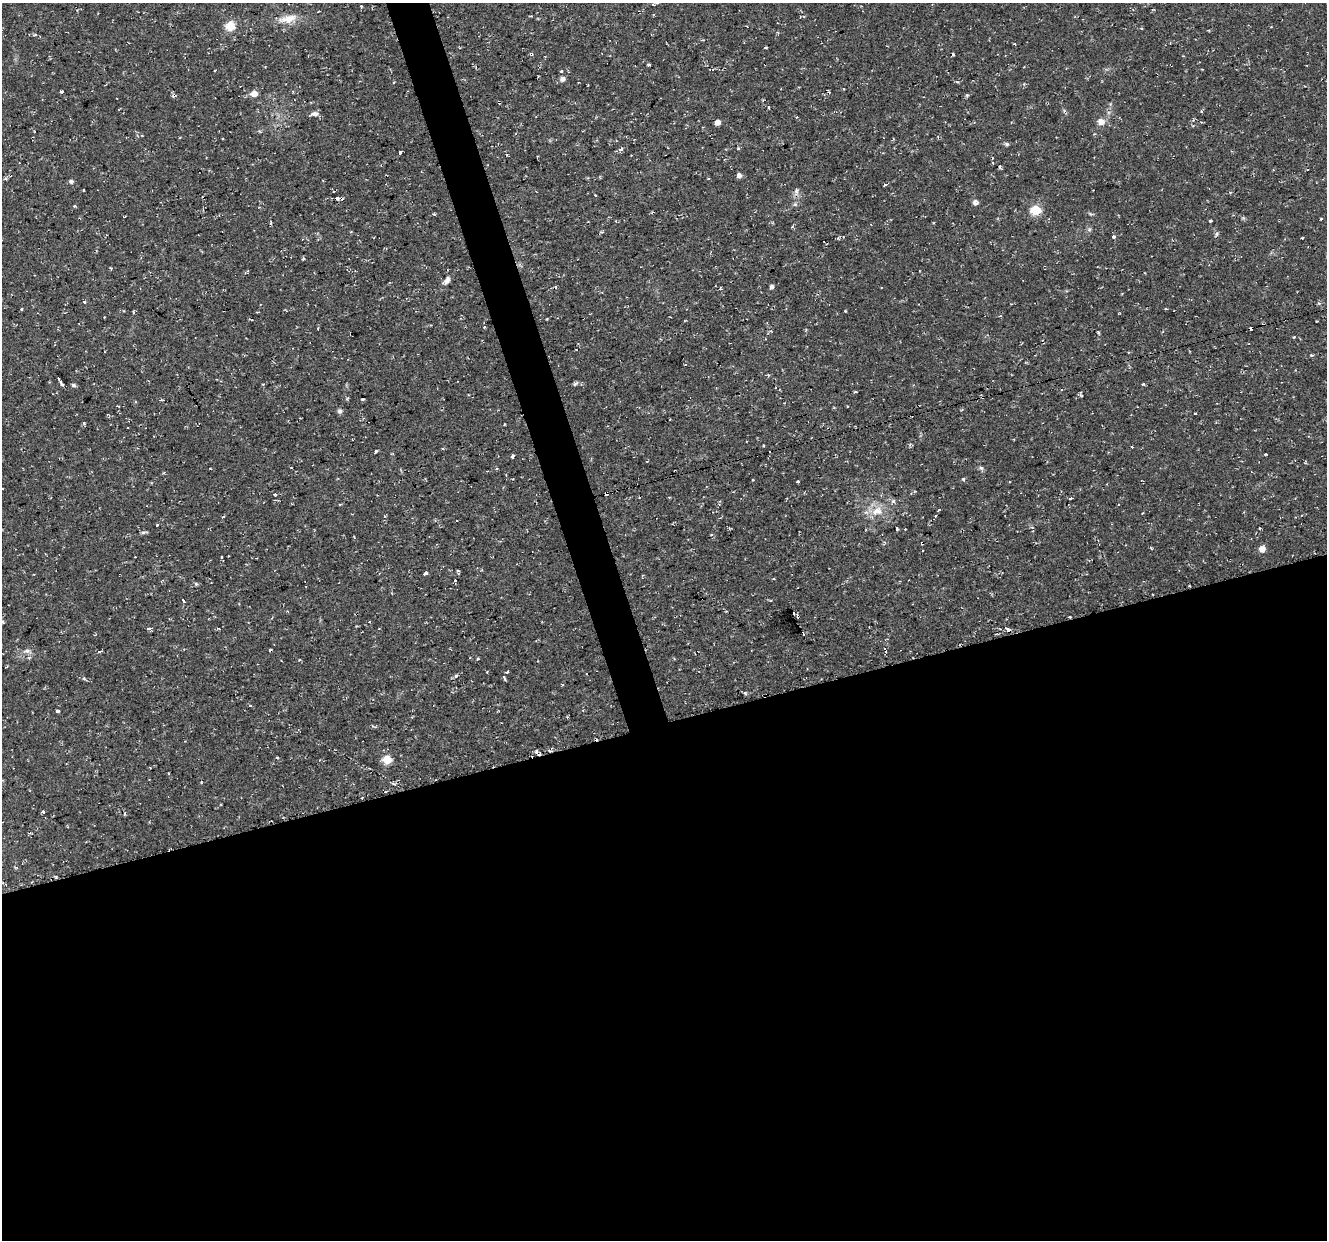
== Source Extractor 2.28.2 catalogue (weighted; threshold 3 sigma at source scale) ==
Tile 15 of 4 x 4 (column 3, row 4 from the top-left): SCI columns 2653-3977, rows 108-1345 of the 5303 x 5123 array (HDU 1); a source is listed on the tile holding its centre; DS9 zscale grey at full resolution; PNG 1329 x 1242 px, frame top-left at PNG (2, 3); no overlay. Shown black and unused: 44% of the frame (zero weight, under 2 of 3 exposures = <1% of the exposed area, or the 3 px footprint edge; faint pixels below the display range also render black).
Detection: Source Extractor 2.28.2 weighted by HDU 2 'WHT'; one run over the whole footprint, this tile lists its part. Background 0.0251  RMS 0.0042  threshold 0.0187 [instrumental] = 3 sigma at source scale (4.5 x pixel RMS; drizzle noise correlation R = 1.50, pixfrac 1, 0.0396/0.0396 arcsec/px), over >= 5 px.
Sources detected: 144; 32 cosmic-ray / hot-pixel residue — not listed; the other 112 listed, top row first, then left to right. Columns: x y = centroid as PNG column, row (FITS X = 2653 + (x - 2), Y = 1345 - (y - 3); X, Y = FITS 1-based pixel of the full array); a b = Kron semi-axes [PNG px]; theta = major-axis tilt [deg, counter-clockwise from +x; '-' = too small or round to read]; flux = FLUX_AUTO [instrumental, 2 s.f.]
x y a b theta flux
361 6 3 3 - 0.31
288 19 28 10 12 5.8
230 26 5 5 - 22
35 35 6 3 13 0.46
702 40 4 4 - 0.47
766 47 5 2 - 0.34
953 54 3 3 - 0.54
561 71 3 3 - 0.57
562 79 7 6 - 1.5
61 91 3 3 - 2
254 93 6 6 - 3.8
499 102 4 3 - 1.6
768 107 3 3 - 1.8
1064 111 5 4 - 0.58
315 114 11 6 8 1.7
1193 120 4 4 - 0.54
717 122 5 5 - 2.4
1101 122 9 8 - 2.8
223 139 3 3 - 1.3
1007 144 6 5 - 0.74
738 148 4 3 - 0.48
400 152 3 3 - 1.8
992 162 3 3 - 0.54
739 175 5 5 - 1.6
5 179 5 3 - 0.64
71 181 6 5 - 0.89
885 185 3 3 - 1.1
84 190 3 2 - 0.41
796 191 11 5 89 1.4
595 195 3 2 - 0.49
975 203 7 6 - 1.4
795 204 5 5 - 0.66
74 206 3 3 - 0.68
1036 210 6 5 - 25
434 214 4 3 - 0.41
1321 218 4 2 - 0.37
1210 220 3 3 - 2.5
271 223 6 3 -80 0.62
1089 230 6 5 - 0.76
1216 234 7 4 89 0.78
1114 237 4 4 - 0.93
838 238 5 4 - 0.51
1301 238 3 2 - 0.43
111 268 3 3 - 0.42
447 280 11 7 54 2
772 286 4 4 - 1.3
555 287 4 3 - 0.58
84 302 3 3 - 1.5
21 309 3 3 - 1.1
845 311 3 2 - 0.33
133 312 3 3 - 0.63
484 327 4 3 - 0.94
1294 337 3 3 - 0.5
1312 355 4 3 - 0.5
59 380 7 3 -58 2.4
576 383 8 3 48 0.69
1143 384 4 3 - 1.6
73 385 5 4 - 0.97
1081 395 6 4 -59 0.63
363 399 3 2 - 0.56
340 411 7 6 - 0.97
1195 413 3 2 - 0.33
84 424 4 3 - 0.63
763 446 3 2 - 0.42
376 451 4 3 - 2.7
1265 454 3 2 - 0.55
512 456 4 3 - 1.9
981 468 6 4 -2 0.78
210 469 3 2 - 0.35
963 479 5 4 - 0.51
753 480 3 2 - 0.48
275 494 4 3 - 1
606 494 4 3 - 1.4
1071 498 4 3 - 0.81
893 501 6 5 - 0.82
939 510 3 3 - 1.2
877 511 15 12 12 5.8
385 516 3 3 - 0.86
935 516 4 3 - 0.74
223 517 3 2 - 0.46
157 525 3 3 - 0.81
897 529 3 3 - 0.59
143 532 6 4 19 0.7
354 537 4 2 - 1.5
922 543 4 3 - 1.7
1151 548 5 3 - 0.35
1262 549 5 5 - 3.8
222 557 3 3 - 0.86
458 571 5 3 - 0.54
425 573 4 3 - 3.8
455 581 3 3 - 1.4
196 584 5 5 - 0.6
183 601 3 3 - 1.6
793 613 3 2 - 0.79
1070 617 3 2 - 0.45
370 622 3 2 - 0.43
148 629 6 4 16 0.67
1008 629 7 3 -31 1.5
270 650 3 2 - 0.72
27 651 11 6 1 1.6
100 651 4 3 - 0.92
478 659 4 3 - 0.56
508 672 3 3 - 1.2
456 676 4 4 - 1.1
504 678 6 2 -67 0.48
745 693 6 5 - 0.55
250 705 3 3 - 0.94
57 711 3 3 - 2.1
538 753 8 4 -49 1.5
387 759 5 5 - 16
43 812 3 3 - 2.4
124 814 4 3 - 0.58
Overlapping masked pixels (flux is a lower limit): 6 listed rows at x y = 499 102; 606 494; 922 543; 1070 617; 1008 629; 538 753
Unlisted compact peaks at least as high as the median listed source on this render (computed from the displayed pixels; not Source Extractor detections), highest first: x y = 798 481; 967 95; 621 149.